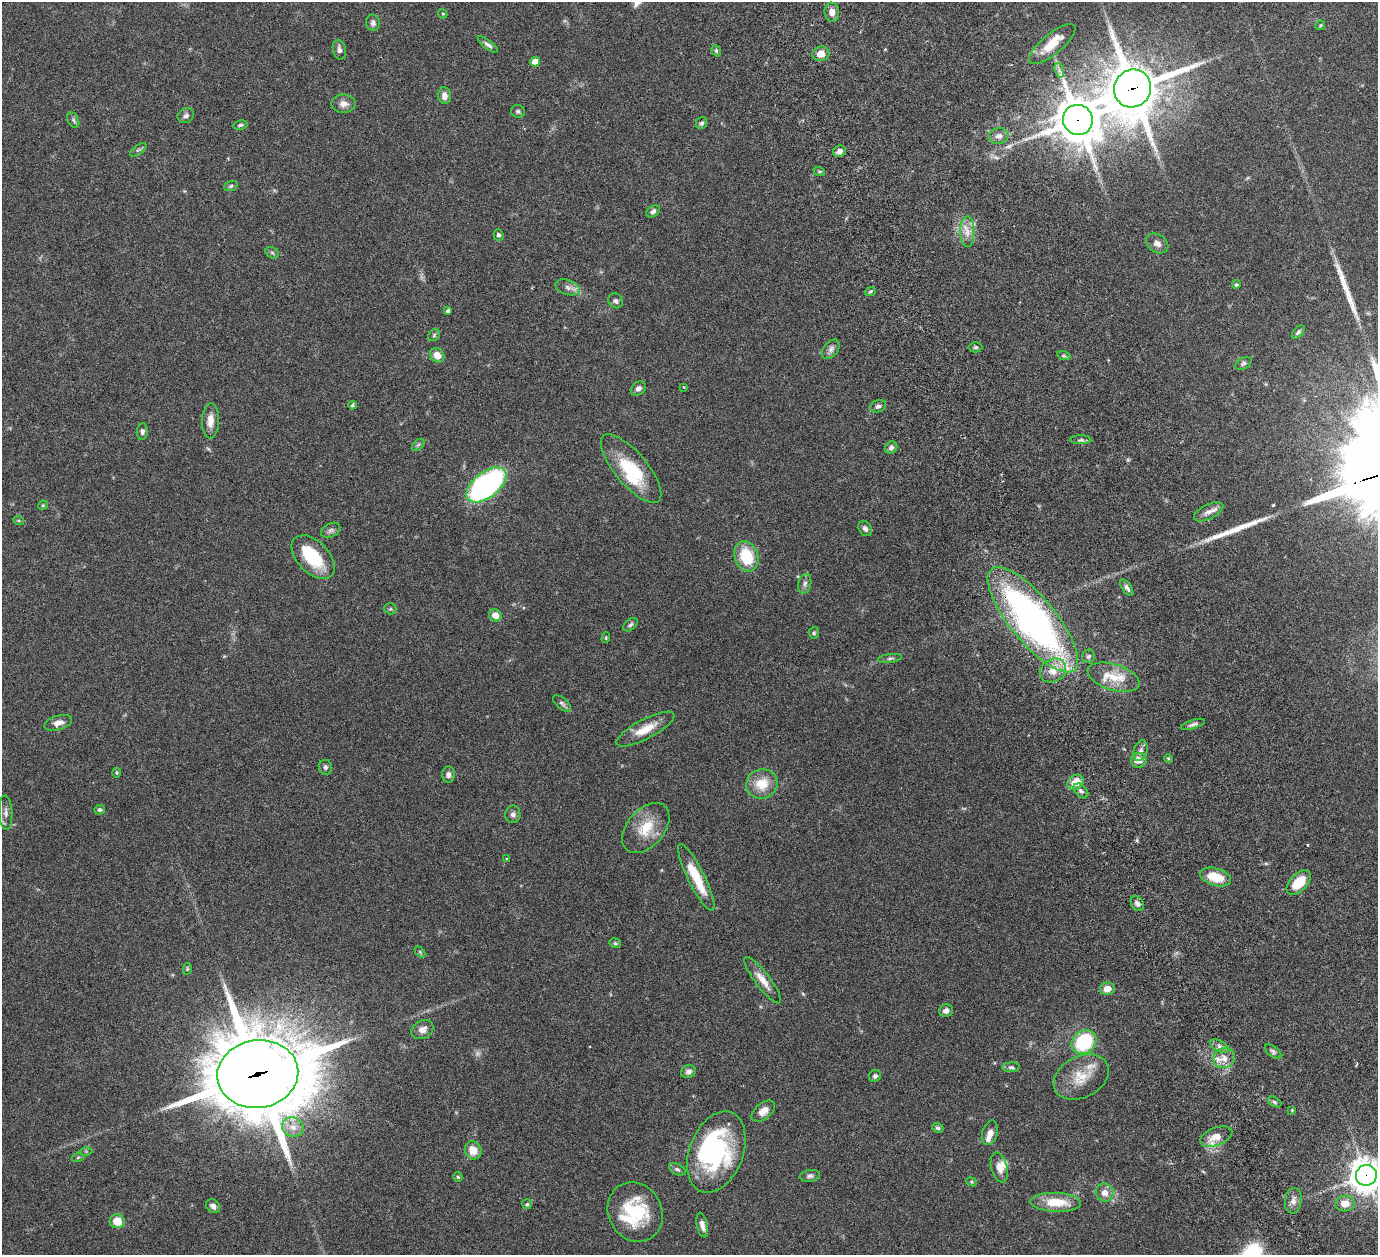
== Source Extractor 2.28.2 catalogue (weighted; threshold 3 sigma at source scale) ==
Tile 6 of 4 x 4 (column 2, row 2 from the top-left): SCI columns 1439-2814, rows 2824-4076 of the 5680 x 5541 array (HDU 1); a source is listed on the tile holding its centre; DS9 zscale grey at full resolution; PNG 1380 x 1257 px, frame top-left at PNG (2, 2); each listed source drawn as its Kron ellipse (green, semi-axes under 4 px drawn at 4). Shown black and unused: <1% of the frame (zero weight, under 3 of 6 exposures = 5% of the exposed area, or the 3 px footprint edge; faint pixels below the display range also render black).
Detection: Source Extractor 2.28.2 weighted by HDU 2 'WHT'; one run over the whole footprint, this tile lists its part. Background 0.0534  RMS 0.0027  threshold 0.0112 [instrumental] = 3 sigma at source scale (4.09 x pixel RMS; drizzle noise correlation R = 1.36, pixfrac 0.8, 0.05/0.05 arcsec/px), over >= 5 px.
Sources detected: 154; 2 too faint to see at this stretch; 3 inside a brighter object's white glare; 3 long thin detections or spike segments (spike, bleed or trail) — neither listed nor drawn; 10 inside a brighter listed object's ellipse — not listed separately; the other 136 listed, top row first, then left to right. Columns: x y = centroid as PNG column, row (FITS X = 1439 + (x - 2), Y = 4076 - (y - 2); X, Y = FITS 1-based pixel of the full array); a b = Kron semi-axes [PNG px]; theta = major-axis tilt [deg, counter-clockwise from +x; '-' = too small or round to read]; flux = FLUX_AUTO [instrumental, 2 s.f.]
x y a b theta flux
832 12 9 7 -83 1.6
443 14 5 3 - 0.26
373 23 8 7 - 0.87
1320 25 5 4 - 0.33
1052 44 29 10 39 5.2
488 45 12 4 -37 0.81
339 50 10 6 -77 1
716 51 6 4 -71 0.36
821 54 8 7 - 2.4
535 62 5 4 - 3.3
1059 70 7 4 -72 0.69
1133 88 19 18 - 1300
444 96 8 6 -86 1.5
343 104 12 9 0 1.8
518 111 7 6 - 0.56
186 116 8 7 - 0.77
73 120 8 5 -62 0.59
1078 120 15 15 - 820
702 123 6 5 - 0.48
240 125 7 4 10 0.47
999 136 10 8 16 1.6
138 150 9 4 35 0.52
839 151 6 5 - 1.1
819 171 6 4 -18 0.31
231 186 7 5 20 0.44
653 211 7 5 34 0.7
967 232 15 7 -90 2.2
498 235 6 5 - 0.58
1157 243 12 9 -35 1.4
272 253 7 5 -31 0.47
1236 285 4 4 - 0.44
568 287 12 7 -19 1.3
870 292 6 3 20 0.36
616 301 8 7 - 0.72
448 311 4 3 - 0.7
1298 332 8 4 49 0.55
434 335 6 5 - 0.42
976 347 7 5 1 0.5
831 349 11 7 52 1.1
437 355 8 6 -42 2.4
1064 356 6 4 -18 0.41
1243 363 9 5 31 0.56
684 387 3 3 - 0.21
638 388 8 6 37 1.1
352 405 4 4 - 0.35
878 406 8 6 18 0.68
210 421 18 8 88 2.4
142 431 8 5 85 0.7
1081 440 10 4 -1 0.54
418 445 7 4 44 0.45
891 448 6 5 - 0.83
631 469 43 16 -50 13
486 485 23 12 38 56
43 505 5 3 - 0.25
1209 512 16 7 26 1.6
19 521 5 3 - 0.25
865 529 8 6 -55 0.89
331 530 10 6 28 0.82
746 556 15 11 -71 10
313 557 26 16 -46 11
805 584 10 6 76 0.9
1127 588 9 4 -56 0.92
390 609 6 5 - 0.43
495 615 6 6 - 2.1
1033 620 65 23 -51 100
631 625 8 5 40 0.57
814 633 6 5 - 0.41
606 638 5 4 - 0.29
1088 656 7 6 - 0.58
890 658 12 4 6 0.61
1053 671 14 11 31 3.3
1114 677 27 13 -17 5.9
562 703 11 5 -40 0.65
58 723 14 7 15 1.6
1193 724 13 4 17 0.74
645 729 32 10 28 4.7
1141 751 11 6 74 1.1
1168 758 4 3 - 0.25
1139 760 8 7 - 2.3
325 767 7 6 - 0.65
117 773 5 3 - 0.26
448 775 8 6 89 0.83
1076 782 8 7 - 4
762 784 16 14 18 5.4
1081 791 8 5 -45 0.8
100 810 5 5 - 0.51
6 813 17 6 -87 1.3
513 814 9 7 87 0.91
646 828 29 18 49 7.2
507 859 4 3 - 0.27
696 877 37 8 -63 8.2
1215 877 16 8 -17 5.6
1299 883 15 8 46 5.4
1137 903 8 6 -60 0.86
615 943 6 4 -14 0.37
420 952 6 4 -46 0.32
187 969 6 4 79 0.31
763 980 28 7 -53 2.9
1107 989 7 6 - 2.4
946 1010 7 6 - 1.2
422 1030 11 9 30 1.7
1084 1042 13 11 41 17
1219 1046 10 5 -27 0.98
1273 1051 10 5 -38 0.59
1224 1058 11 10 - 2.2
1011 1067 9 5 3 0.58
688 1072 7 6 - 0.83
258 1074 41 33 8 2900
875 1076 6 5 - 0.6
1081 1077 29 20 28 6.5
1274 1102 7 4 -28 0.51
1292 1110 3 3 - 0.21
763 1111 13 8 39 2.3
293 1127 11 9 -21 2.3
938 1128 6 5 - 0.54
990 1133 12 7 74 1.8
1216 1136 17 9 22 3.1
473 1150 9 8 - 3.1
86 1151 6 4 -1 0.32
716 1152 42 27 69 33
78 1157 6 4 20 0.3
999 1167 15 8 -76 1.9
677 1169 9 5 -27 0.6
1366 1175 10 10 - 420
810 1176 10 6 8 0.73
458 1177 5 4 - 0.28
971 1182 5 4 - 0.29
1105 1193 9 8 - 2.1
1293 1201 13 8 82 1.6
1056 1202 25 9 -2 6.9
1345 1203 9 8 - 2.9
527 1204 5 5 - 0.38
213 1206 8 6 -45 1.2
635 1212 30 26 -61 14
117 1221 7 7 - 3.9
702 1225 12 5 -77 1.3
Overlapping masked pixels (flux is a lower limit): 5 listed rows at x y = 1133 88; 1078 120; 1033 620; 258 1074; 1366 1175
Isophote crosses this tile's border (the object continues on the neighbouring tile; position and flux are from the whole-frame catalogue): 1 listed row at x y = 1366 1175